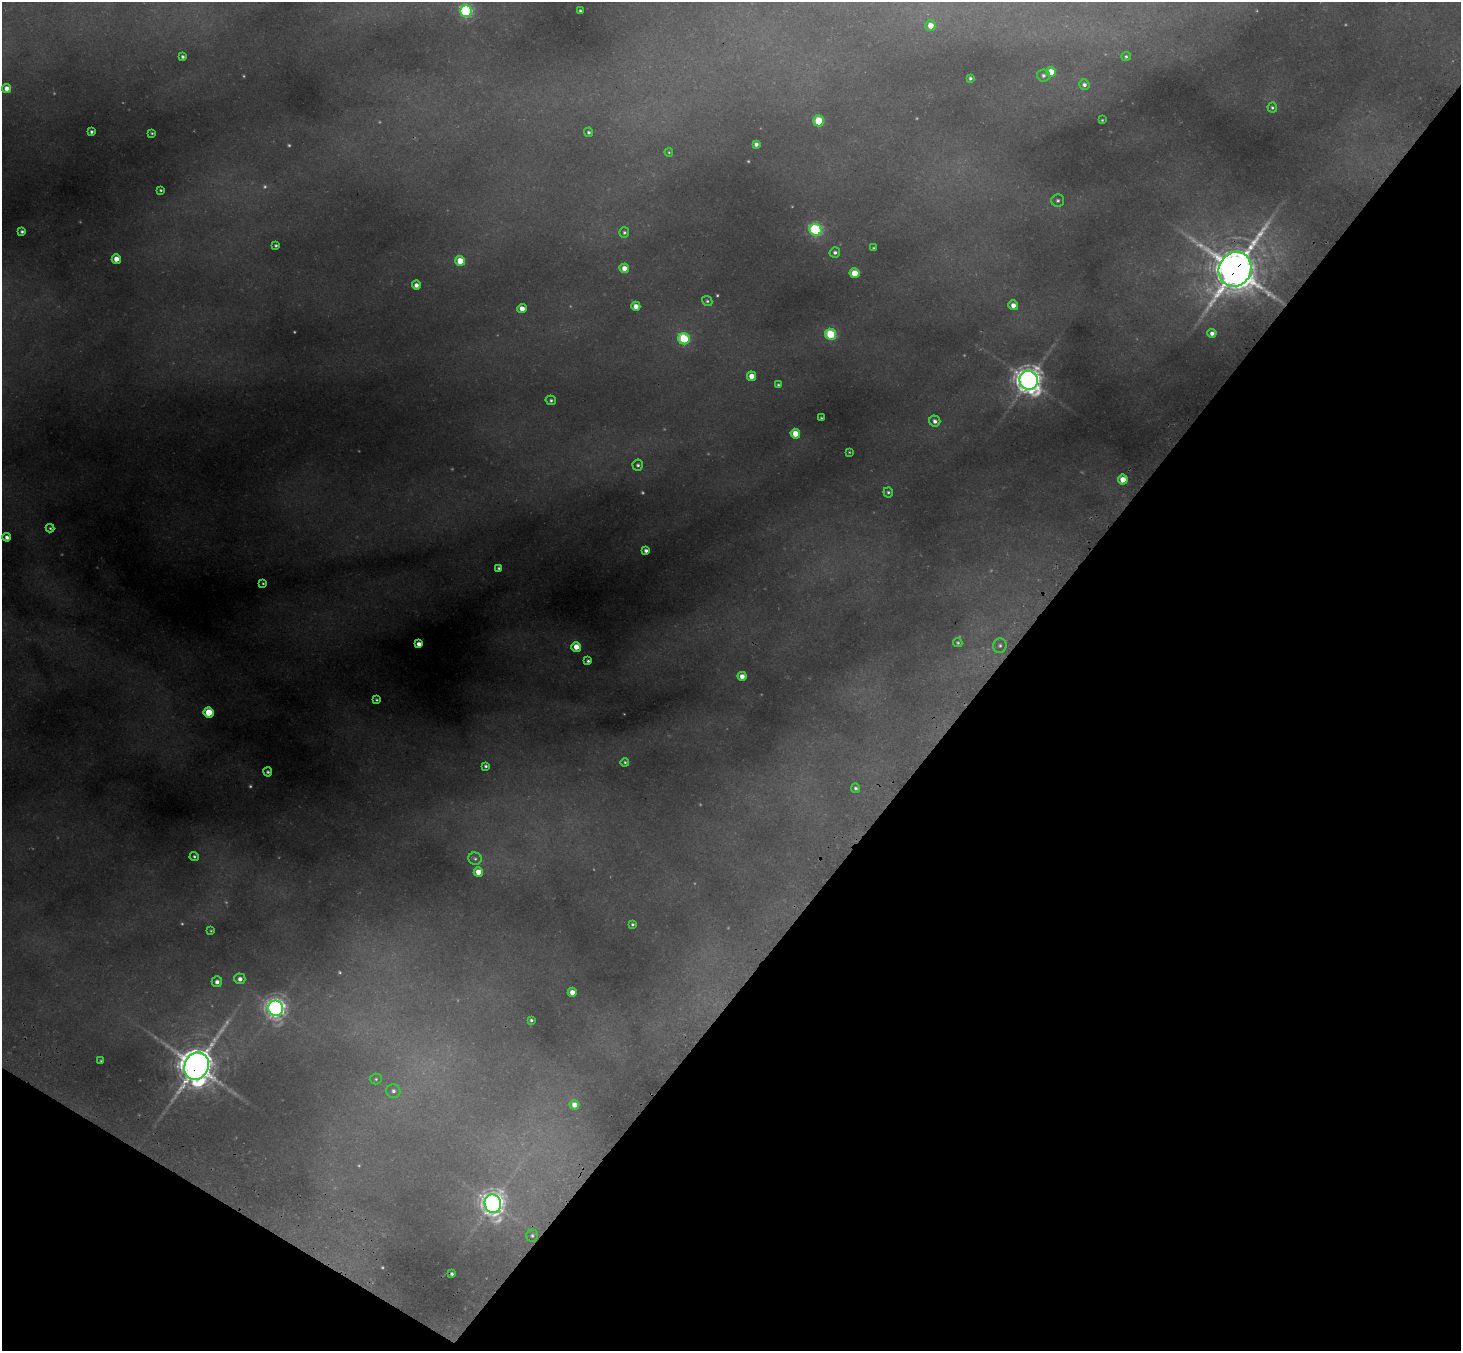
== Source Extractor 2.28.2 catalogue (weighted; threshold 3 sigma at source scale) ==
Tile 15 of 4 x 4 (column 3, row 4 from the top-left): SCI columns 2985-4443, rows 349-1697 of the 5988 x 6014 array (HDU 1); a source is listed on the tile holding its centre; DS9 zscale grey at full resolution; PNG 1463 x 1353 px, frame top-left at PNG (2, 2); each listed source drawn as its Kron ellipse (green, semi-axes under 4 px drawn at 4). Shown black and unused: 36% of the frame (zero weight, under 3 of 4 exposures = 7% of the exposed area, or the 3 px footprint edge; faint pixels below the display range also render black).
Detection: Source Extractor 2.28.2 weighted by HDU 2 'WHT'; one run over the whole footprint, this tile lists its part. Background 0.355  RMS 0.017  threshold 0.0769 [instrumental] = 3 sigma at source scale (4.5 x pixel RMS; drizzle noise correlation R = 1.50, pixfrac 1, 0.05/0.05 arcsec/px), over >= 5 px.
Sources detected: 110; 25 too faint to see at this stretch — neither listed nor drawn; the other 85 listed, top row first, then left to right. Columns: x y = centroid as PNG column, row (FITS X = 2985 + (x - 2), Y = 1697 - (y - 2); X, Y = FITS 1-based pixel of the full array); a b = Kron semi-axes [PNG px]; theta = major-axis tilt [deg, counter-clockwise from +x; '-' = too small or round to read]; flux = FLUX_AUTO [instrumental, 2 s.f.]
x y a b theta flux
466 11 6 6 - 310
580 11 3 3 - 3
930 25 5 5 - 26
183 57 3 3 - 4.2
1126 57 5 4 - 3.4
1051 72 5 5 - 41
1043 75 6 6 - 5.2
970 78 3 3 - 4.1
1084 85 5 5 - 6.2
7 88 4 4 - 14
1272 107 5 5 - 3.5
1102 120 3 3 - 2
819 121 5 5 - 93
91 132 4 3 - 4.4
589 132 5 4 - 4.1
152 133 3 3 - 2.1
756 144 4 4 - 7.3
669 152 4 3 - 2
161 190 3 3 - 2.5
1058 200 6 6 - 5.2
816 230 6 6 - 310
22 231 4 3 - 4
624 232 5 5 - 3.7
276 245 3 3 - 3.1
873 248 3 3 - 2.1
835 252 5 5 - 5.7
116 259 4 4 - 21
460 261 5 5 - 47
624 268 5 4 - 18
1235 269 17 16 - 6700
855 273 5 5 - 50
416 285 4 4 - 10
707 301 5 5 - 3.6
1013 305 5 5 - 15
636 306 5 4 - 17
522 309 4 4 - 18
1212 333 4 4 - 9.8
831 334 5 5 - 150
684 339 6 5 - 160
752 376 5 4 - 22
1029 380 9 9 - 2700
778 385 4 3 - 2.8
551 400 5 4 - 3.7
821 418 3 3 - 2.6
935 421 6 5 - 8.3
795 434 5 4 - 41
849 452 3 3 - 1.8
638 465 5 5 - 4.6
1123 480 5 5 - 32
888 492 5 5 - 3.6
50 528 4 4 - 2.8
7 537 4 4 - 9
646 550 4 4 - 6.6
499 568 4 3 - 3.3
263 583 3 3 - 2.3
958 642 5 4 - 2.7
419 644 4 4 - 12
1000 646 7 7 - 6
576 647 5 4 - 28
588 661 3 3 - 3.9
742 676 4 4 - 14
377 700 4 3 - 2.8
209 712 5 5 - 78
625 762 4 4 - 2.8
486 766 4 3 - 3.8
268 772 4 4 - 4.1
856 788 5 4 - 4.6
194 856 4 4 - 3.7
475 859 6 6 - 4.1
478 872 5 4 - 28
632 924 3 3 - 3.1
211 931 3 3 - 2
240 979 5 5 - 8
217 982 5 5 - 8.7
572 992 4 4 - 17
276 1008 8 7 - 1200
531 1020 4 3 - 3.4
101 1061 3 2 - 1.9
196 1066 14 12 65 5100
376 1079 6 5 - 3.3
393 1091 7 7 - 6.5
574 1105 5 4 - 15
493 1204 9 8 - 1900
532 1236 6 6 - 4.5
452 1274 3 3 - 4.2
Overlapping masked pixels (flux is a lower limit): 2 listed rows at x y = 1235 269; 196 1066